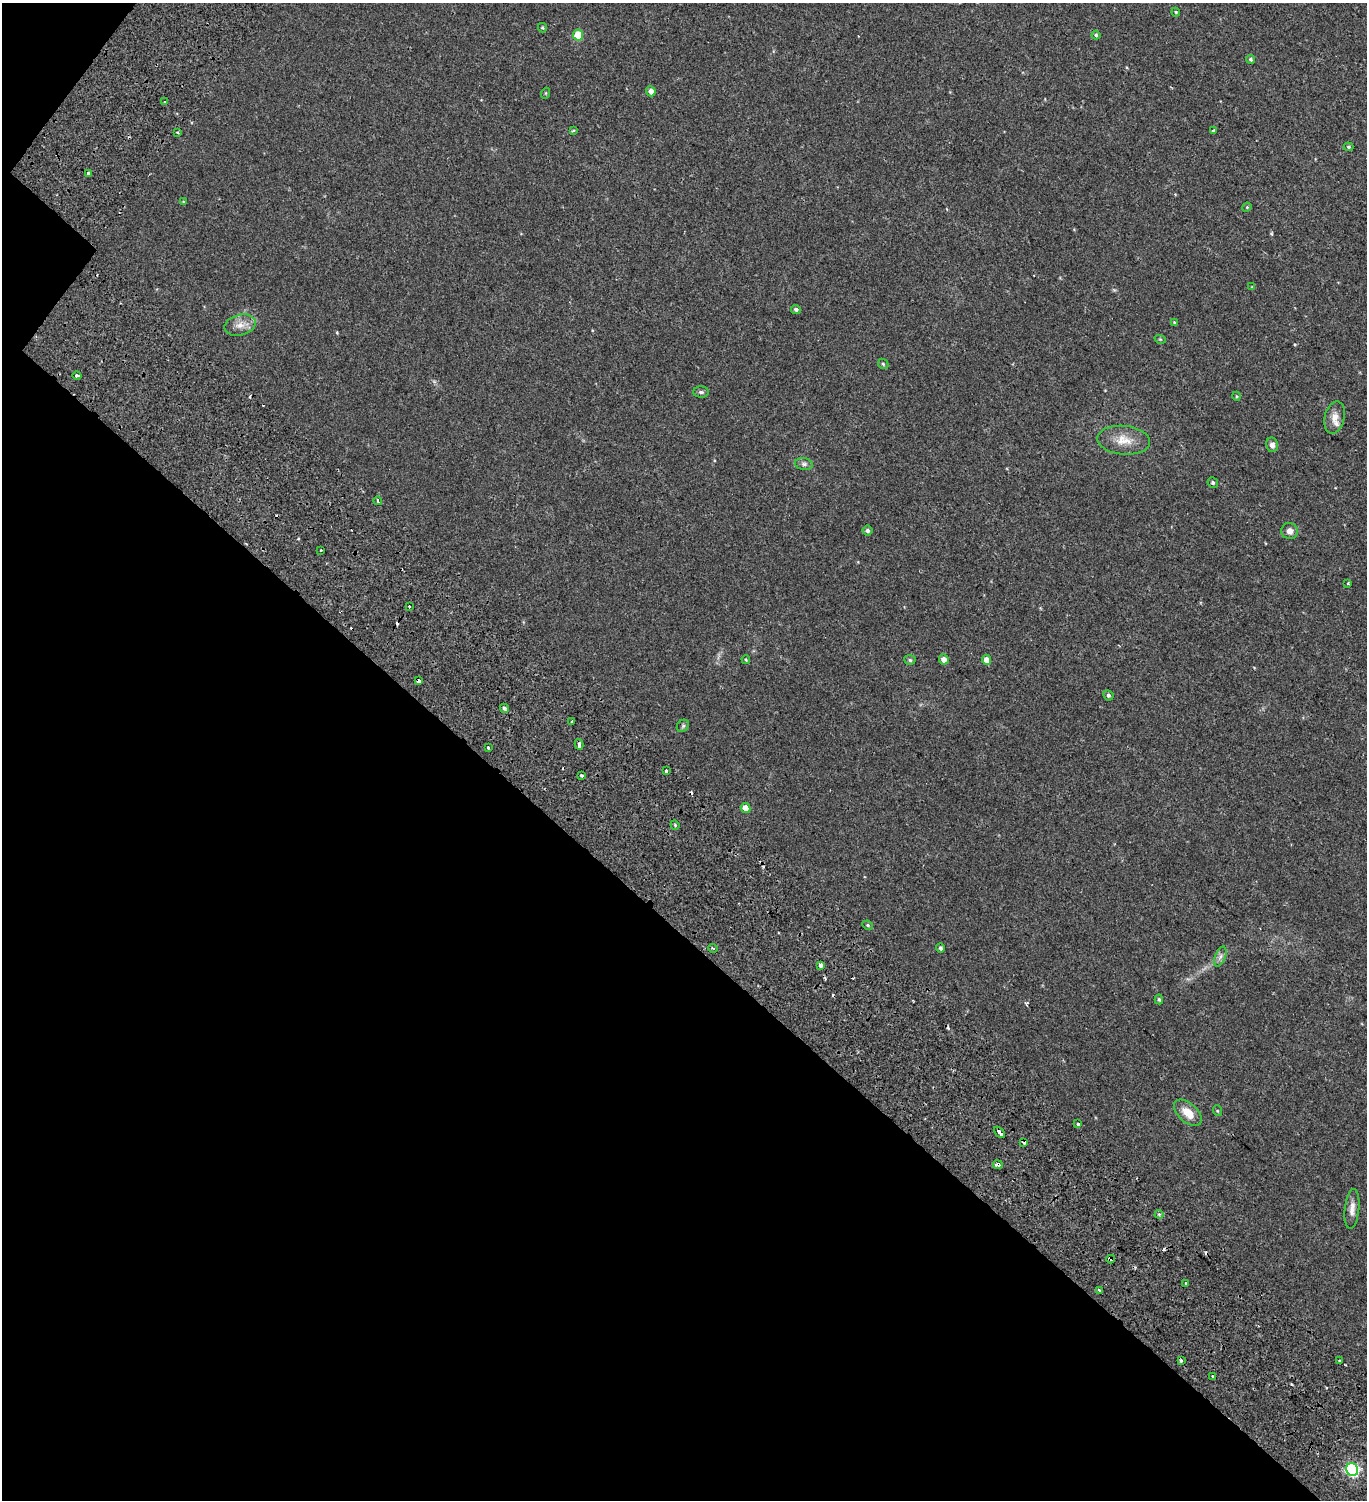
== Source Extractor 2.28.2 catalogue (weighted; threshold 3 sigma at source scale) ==
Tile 9 of 4 x 4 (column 1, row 3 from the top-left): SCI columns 488-1852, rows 1676-3173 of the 6376 x 6350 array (HDU 1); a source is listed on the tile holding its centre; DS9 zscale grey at full resolution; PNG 1369 x 1502 px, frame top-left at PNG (2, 3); each listed source drawn as its Kron ellipse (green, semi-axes under 4 px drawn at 4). Shown black and unused: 39% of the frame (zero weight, under 2 of 3 exposures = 11% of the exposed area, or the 3 px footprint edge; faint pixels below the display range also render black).
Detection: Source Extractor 2.28.2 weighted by HDU 2 'WHT'; one run over the whole footprint, this tile lists its part. Background 0.0276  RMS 0.0049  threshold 0.022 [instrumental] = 3 sigma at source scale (4.5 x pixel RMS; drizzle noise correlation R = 1.50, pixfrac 1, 0.0396/0.0396 arcsec/px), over >= 5 px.
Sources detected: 85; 13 cosmic-ray / hot-pixel residue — neither listed nor drawn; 1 inside a brighter listed object's ellipse — not listed separately; the other 71 listed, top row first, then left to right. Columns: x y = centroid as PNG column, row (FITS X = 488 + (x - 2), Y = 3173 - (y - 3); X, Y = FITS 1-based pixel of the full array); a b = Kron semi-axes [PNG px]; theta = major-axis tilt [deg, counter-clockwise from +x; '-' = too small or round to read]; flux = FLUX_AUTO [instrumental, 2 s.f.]
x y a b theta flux
1176 12 4 3 - 0.41
542 28 5 4 - 0.56
578 35 5 5 - 9.3
1096 35 4 4 - 0.6
1250 59 4 4 - 0.67
651 91 5 4 - 2.2
546 93 5 3 - 0.39
165 102 3 3 - 1.9
573 130 4 3 - 0.59
1213 131 3 3 - 1.6
177 132 3 3 - 0.82
1349 147 5 4 - 0.57
88 173 3 3 - 1.8
183 202 4 4 - 0.36
1247 207 5 4 - 0.4
1252 287 4 4 - 0.34
796 309 5 4 - 0.94
1175 323 4 3 - 0.62
240 325 16 10 14 4.2
1160 339 6 3 -17 0.43
883 364 6 4 -44 0.59
77 375 4 3 - 2.3
701 392 8 5 -1 0.89
1236 396 4 3 - 0.41
1335 418 16 10 76 3.6
1124 440 26 14 -5 7.4
1272 445 7 6 - 1.9
804 464 9 6 -10 1.2
1213 483 5 5 - 0.73
378 501 4 3 - 0.74
868 530 5 5 - 1.1
1290 531 8 8 - 2.4
320 550 3 2 - 0.54
1348 583 3 3 - 0.62
409 606 3 3 - 1
944 659 5 5 - 2.8
746 660 4 4 - 0.46
910 660 5 5 - 0.7
987 660 5 4 - 3.9
419 681 3 3 - 1.8
1108 695 5 5 - 0.86
504 708 5 4 - 0.98
572 722 3 2 - 0.74
683 726 7 5 45 0.77
579 744 5 3 - 8.5
488 747 3 3 - 0.93
666 771 3 3 - 3.3
582 776 3 3 - 1.7
746 808 5 4 - 3.8
675 825 5 3 - 0.48
868 925 5 4 - 0.61
713 948 5 3 - 0.5
940 948 4 4 - 0.91
1220 956 10 5 69 1.5
820 965 3 3 - 2.3
1159 999 5 4 - 0.63
1218 1111 5 3 - 0.43
1188 1113 17 9 -43 6.4
1078 1124 3 3 - 4.2
999 1132 6 3 -45 8.7
1024 1143 4 3 - 2.7
998 1165 5 4 - 4.6
1352 1209 20 7 84 3
1159 1214 4 4 - 0.63
1111 1259 4 4 - 6.6
1186 1283 3 3 - 2.4
1099 1290 3 2 - 1
1181 1361 3 3 - 0.94
1339 1361 3 3 - 0.72
1213 1377 3 3 - 1.1
1352 1470 6 6 - 61
Overlapping masked pixels (flux is a lower limit): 5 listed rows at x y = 419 681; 999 1132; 1024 1143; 998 1165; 1111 1259